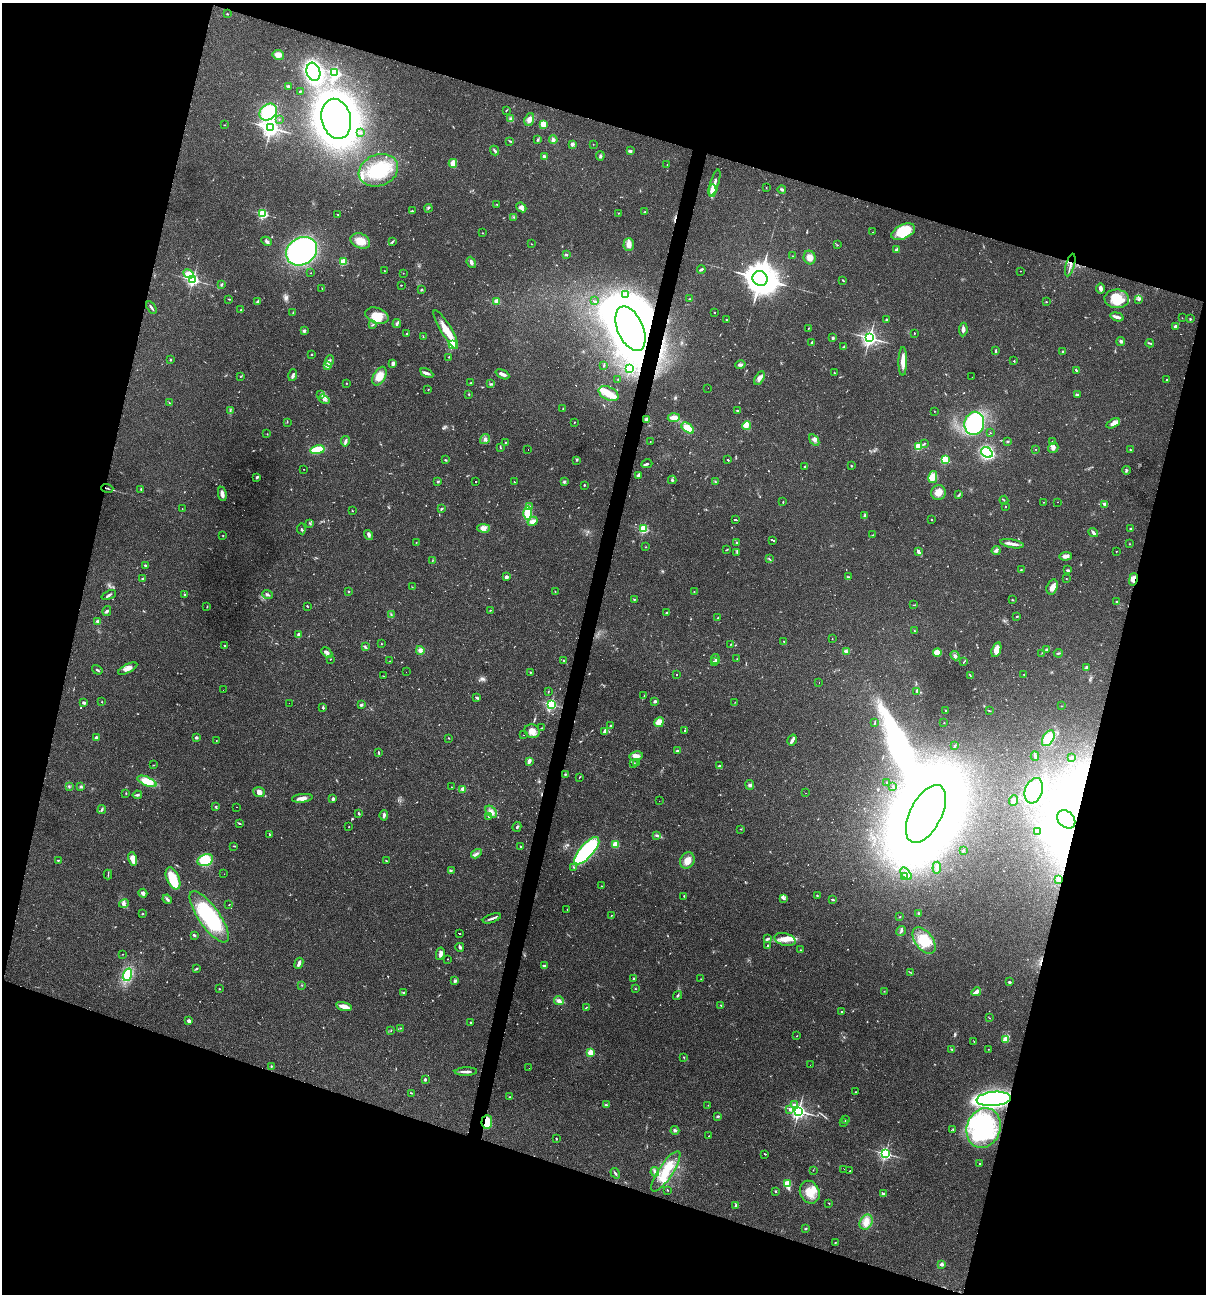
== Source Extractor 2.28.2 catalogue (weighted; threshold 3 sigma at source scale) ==
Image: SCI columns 249-5061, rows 1-5165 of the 5184 x 5165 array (HDU 1 of 3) = the unmasked area's bounding box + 8 px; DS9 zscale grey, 4 x 4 block average (1 PNG px = mean of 4 x 4 image px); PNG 1208 x 1296 px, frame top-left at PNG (2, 3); each listed source drawn as its Kron ellipse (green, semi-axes under 4 px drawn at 4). Shown black and unused: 35% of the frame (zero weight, under 2 of 3 exposures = <1% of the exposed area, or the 3 px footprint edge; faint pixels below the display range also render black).
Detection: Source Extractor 2.28.2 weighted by HDU 2 'WHT'. Background 0.0493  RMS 0.005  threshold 0.0227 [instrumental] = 3 sigma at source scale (4.5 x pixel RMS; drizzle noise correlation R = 1.50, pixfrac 1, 0.05/0.05 arcsec/px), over >= 5 px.
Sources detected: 729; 12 too faint to see at this stretch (4 x 4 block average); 14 inside a brighter object's white glare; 47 cosmic-ray / hot-pixel residue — neither listed nor drawn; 10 coinciding with a brighter row at this scale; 37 inside a brighter listed object's ellipse — not listed separately; of the other 609, all 500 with FLUX_AUTO >= 0.947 (the completeness limit of this list) listed and drawn (109 fainter detections not listed), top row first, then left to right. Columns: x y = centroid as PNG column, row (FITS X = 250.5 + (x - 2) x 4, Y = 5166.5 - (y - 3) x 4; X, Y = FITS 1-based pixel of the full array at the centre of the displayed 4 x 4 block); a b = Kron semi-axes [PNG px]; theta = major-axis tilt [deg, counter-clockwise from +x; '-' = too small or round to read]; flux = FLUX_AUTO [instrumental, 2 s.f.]
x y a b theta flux
227 14 2 2 - 2.3
278 55 6 5 - 23
313 72 9 6 -73 620
335 72 2 2 - 400
288 86 3 2 - 4.4
300 91 3 2 - 2.4
506 110 3 2 - 2.3
268 112 10 7 38 190
279 119 2 2 - 0.96
336 119 20 14 -77 2200
511 119 3 3 - 5.8
529 119 6 4 69 14
543 124 3 3 - 31
224 125 2 2 - 1.5
271 128 4 3 - 1200
360 133 2 2 - 1.2
537 140 4 2 - 3.9
553 140 4 3 - 8.2
510 141 4 2 - 3
572 144 2 2 - 41
593 144 2 2 - 1.1
494 151 5 2 - 5.4
630 151 3 2 - 7.8
544 156 3 2 - 8.5
600 156 5 2 - 4.5
453 163 4 3 - 33
667 165 2 2 - 1.2
378 170 20 15 21 150
715 183 13 3 73 16
766 188 2 2 - 1
712 190 6 4 86 25
782 190 4 3 - 5.1
497 204 3 2 - 2.2
521 207 5 4 - 17
428 208 4 2 - 2.6
412 211 3 2 - 3.2
645 212 3 2 - 3.9
618 213 2 2 - 1.2
263 214 2 2 - 420
338 215 3 2 - 1.6
514 217 2 2 - 1.7
873 232 2 2 - 1.2
903 232 13 7 25 87
482 233 2 2 - 1.1
267 241 5 3 - 6.5
360 241 10 7 -22 37
392 242 3 2 - 2.6
531 244 2 2 - 1
629 244 6 5 - 19
837 245 2 2 - 1.7
897 250 2 2 - 46
302 251 16 13 33 540
566 254 3 2 - 3
792 256 2 2 - 1.4
810 257 7 6 - 19
343 262 2 2 - 190
471 262 6 3 -69 8.4
1070 265 11 2 74 9.3
701 269 4 2 - 5.4
384 271 2 2 - 1
1020 271 2 2 - 1.6
311 273 2 2 - 1.3
403 273 2 2 - 0.97
188 274 5 3 - 37
760 278 8 7 - 5500
193 280 2 2 - 670
843 280 2 2 - 2.6
221 284 4 2 - 2.8
401 285 2 2 - 1.8
322 288 2 2 - 1.2
1101 288 5 2 - 12
421 289 3 2 - 2.5
626 294 2 2 - 2.1
229 299 3 2 - 2
690 299 3 2 - 2.7
1117 299 12 9 -3 75
1139 299 4 3 - 5.9
258 301 3 2 - 6.3
497 301 2 2 - 120
594 301 3 2 - 78
1046 302 3 2 - 1.6
151 308 7 2 -56 6.9
241 310 3 2 - 3.2
714 312 2 2 - 2.2
293 313 3 2 - 2.6
377 316 12 7 -19 42
1117 317 7 2 -16 20
1182 318 2 2 - 1
1190 319 2 2 - 2.9
726 320 2 2 - 1.3
886 320 3 2 - 2.8
397 324 4 3 - 5.2
372 325 3 2 - 2.4
1175 327 3 3 - 9.7
630 329 23 13 -66 3300
808 329 3 2 - 1.7
446 330 22 5 -59 56
963 330 7 3 83 10
304 331 2 2 - 27
914 333 2 2 - 1.8
407 334 2 2 - 2.7
423 336 2 2 - 1.4
833 338 3 2 - 4.3
870 338 3 3 - 1100
1121 341 4 3 - 6.7
812 342 2 2 - 3.1
1150 343 4 2 - 3.3
452 344 2 2 - 260
844 347 4 2 - 4.6
996 350 4 2 - 2.7
1063 352 2 2 - 3.5
311 354 2 2 - 1.2
448 357 2 2 - 1.2
170 360 3 2 - 3.2
330 361 5 2 - 5.3
903 361 14 3 90 30
1014 361 2 2 - 2.2
393 364 4 2 - 9.5
327 365 2 2 - 55
740 365 5 3 - 6.2
604 366 2 2 - 1.9
630 368 2 2 - 280
1076 370 3 2 - 3.3
427 373 7 3 -28 7.4
834 373 3 2 - 1.9
502 374 7 3 -25 12
293 375 6 3 73 8.1
379 376 10 6 62 40
240 377 2 2 - 1.2
972 377 2 2 - 4.7
759 378 7 4 60 13
618 379 2 2 - 1.5
1167 380 2 2 - 4.3
346 383 2 2 - 1.4
470 383 3 2 - 2.2
491 384 4 2 - 4.1
708 388 2 2 - 1.3
428 389 2 2 - 1.7
609 393 11 6 -26 41
321 394 3 3 - 3.9
469 394 2 2 - 2.6
1077 395 3 3 - 6.2
324 399 6 2 -34 6.5
169 403 3 2 - 2.1
563 409 2 2 - 1.2
737 410 3 2 - 2
230 411 4 2 - 2.6
934 411 2 2 - 0.96
674 418 6 3 4 21
647 419 3 2 - 12
287 422 2 2 - 1.1
574 422 2 2 - 1
974 423 12 10 79 390
1113 423 7 4 29 15
747 426 4 4 - 12
688 428 7 4 -38 40
990 433 2 2 - 0.97
267 434 2 2 - 1.5
485 439 5 4 - 8.7
814 440 6 2 -56 6.7
345 441 5 3 - 7.4
650 441 2 2 - 1.1
1007 441 2 2 - 2.4
505 442 2 2 - 1.6
1052 442 2 2 - 1.8
924 444 3 2 - 2.9
918 446 2 2 - 240
500 447 3 2 - 2.2
1053 448 5 5 - 12
1036 449 2 2 - 1.1
317 450 7 3 11 130
528 450 2 2 - 14
1131 450 3 2 - 3.4
987 452 6 5 - 290
727 459 2 2 - 51
445 460 3 2 - 2.7
576 460 2 2 - 2.3
945 460 2 2 - 170
647 464 5 2 - 5
805 466 2 2 - 2
851 466 2 2 - 2.9
304 469 2 2 - 1.6
1126 470 4 2 - 3.5
638 475 4 3 - 4.9
257 477 3 2 - 6
933 477 6 4 78 32
672 480 4 2 - 3.8
438 482 2 2 - 15
475 482 2 2 - 48
514 482 2 2 - 1.9
564 482 4 2 - 3.1
715 482 2 2 - 1.5
584 485 2 2 - 7.4
107 488 6 2 -16 3.8
141 489 3 2 - 1.8
938 492 7 7 - 26
222 494 7 2 -81 20
959 495 4 2 - 3.8
1004 500 4 2 - 1.8
783 502 2 2 - 1.9
1043 502 2 2 - 1.3
1058 502 2 2 - 1.6
1104 504 4 3 - 6.1
1006 506 2 2 - 1.3
529 507 3 2 - 5.2
182 509 2 2 - 3.2
442 509 3 2 - 3.7
352 511 2 2 - 1.1
528 513 6 2 -89 170
865 516 4 3 - 6.1
735 519 4 2 - 160
932 520 3 2 - 1.6
533 521 5 3 - 16
310 523 3 2 - 2.1
484 528 6 4 -2 12
1131 528 2 2 - 3
301 529 5 2 - 2.8
643 529 2 2 - 330
1093 533 5 3 - 6.6
369 535 5 3 - 5.8
873 535 3 2 - 2.2
223 536 3 2 - 1.7
773 540 3 2 - 130
416 542 2 2 - 1.3
736 542 3 2 - 1.8
1012 544 12 2 -10 19
1129 544 2 2 - 1.4
646 547 3 2 - 1.6
726 550 2 2 - 1.4
996 550 4 3 - 6.7
918 551 4 2 - 9.5
1116 551 2 2 - 1.4
737 552 4 2 - 3
1065 556 6 4 2 12
769 559 3 2 - 1.7
432 560 2 2 - 1.2
145 565 3 2 - 2.8
1021 570 2 2 - 1.5
1068 570 4 2 - 3.4
506 577 2 2 - 45
848 577 3 2 - 2.5
142 579 2 2 - 2.9
1066 579 2 2 - 0.98
1133 579 6 4 77 18
412 587 2 2 - 1.1
1052 587 8 5 73 19
348 592 2 2 - 1.7
555 592 2 2 - 1.5
694 592 2 2 - 1.1
267 594 5 2 - 6.4
109 595 8 2 24 5.2
184 595 4 2 - 3.7
634 599 2 2 - 2.3
1012 600 3 2 - 1.9
1116 602 2 2 - 2.4
913 605 2 2 - 1.2
207 606 2 2 - 2.4
307 606 2 2 - 2.4
491 610 2 2 - 1.1
107 611 5 2 - 4.7
666 613 3 2 - 3.6
391 614 3 2 - 1.8
1017 616 2 2 - 2.9
717 618 2 2 - 1.5
98 622 2 2 - 45
914 631 2 2 - 1.4
298 634 3 2 - 5.1
832 639 2 2 - 0.97
784 642 3 2 - 1.8
381 644 2 2 - 1.2
224 645 2 2 - 2
730 645 2 2 - 1.3
365 647 3 2 - 3.8
1047 649 4 2 - 2.7
420 650 4 4 - 9.8
996 650 8 4 72 25
846 651 2 2 - 1.6
327 652 6 3 -44 8.3
937 653 4 3 - 37
1042 653 2 2 - 1.5
1058 653 4 2 - 3.6
955 656 5 3 - 6.7
330 659 2 2 - 1.4
715 659 5 2 - 5.8
737 659 2 2 - 1.5
564 660 2 2 - 2.2
390 661 2 2 - 1.2
714 662 2 2 - 12
964 662 4 2 - 2.3
1086 667 2 2 - 7.3
128 669 10 4 26 20
97 670 5 2 - 4.3
406 672 2 2 - 5.5
530 672 3 2 - 1.6
676 675 2 2 - 1.4
1024 675 2 2 - 1.1
383 676 2 2 - 1.2
970 676 3 2 - 2.5
819 683 2 2 - 4
223 690 2 2 - 2.8
917 691 3 2 - 4.5
548 692 2 2 - 1.4
644 696 2 2 - 1.6
477 698 3 2 - 7.1
655 701 3 2 - 6.6
102 702 3 2 - 1.3
735 702 2 2 - 1
84 703 3 2 - 7.4
289 703 2 2 - 1
551 704 2 2 - 480
361 705 3 3 - 4.4
1062 706 2 2 - 1.3
323 708 3 2 - 4.3
945 710 2 2 - 1.7
989 711 4 2 - 1.8
659 722 5 4 - 36
875 723 3 2 - 2
944 723 2 2 - 1.4
610 726 3 2 - 2.6
542 728 2 2 - 1.5
685 730 2 2 - 160
532 731 8 7 - 22
604 731 3 3 - 8.9
523 735 2 2 - 1.8
96 738 3 2 - 10
196 738 2 2 - 21
449 738 2 2 - 1.4
1048 738 8 5 60 52
792 740 6 3 59 7.7
216 741 2 2 - 1.1
955 746 2 2 - 2.5
677 751 3 2 - 3.2
378 752 3 2 - 3.5
636 756 7 4 11 18
1035 756 5 2 - 4.5
1071 757 3 2 - 4.7
529 761 4 2 - 13
633 763 2 2 - 1.3
637 763 2 2 - 1.1
153 765 3 2 - 1.4
720 766 2 2 - 1.9
565 774 2 2 - 2.2
579 777 2 2 - 1
147 781 10 4 -24 77
887 782 2 2 - 1.9
750 785 5 3 - 5
69 786 4 2 - 2.9
893 786 2 2 - 1.2
81 787 3 3 - 3.9
451 787 2 2 - 1.1
463 789 2 2 - 78
1034 791 13 8 71 110
259 792 5 5 - 16
126 793 2 2 - 2.2
806 793 2 2 - 2.6
137 795 4 2 - 5.3
302 798 10 3 6 18
333 799 3 2 - 6.2
1013 800 5 3 - 16
659 801 2 2 - 1.6
216 806 3 2 - 2
237 807 2 2 - 3.3
102 809 4 2 - 5
491 812 7 4 -50 14
359 813 2 2 - 5.6
926 814 31 15 63 6900
384 815 5 2 - 8.5
488 816 2 2 - 1.3
1066 819 10 8 -45 85
239 823 3 2 - 3.1
349 827 2 2 - 1.4
517 827 5 2 - 4
741 829 2 2 - 1.4
1037 832 2 2 - 2
270 835 2 2 - 1.9
656 835 2 2 - 3.9
615 844 2 2 - 160
234 846 3 2 - 1.7
520 847 2 2 - 3.1
963 850 2 2 - 4
587 851 17 7 48 450
476 854 6 3 32 8.1
133 859 7 3 -78 36
58 860 2 2 - 1.7
205 860 8 5 21 80
386 861 3 2 - 1.9
687 861 8 7 - 26
574 867 3 2 - 2.5
937 868 6 2 83 8.1
451 870 2 2 - 1.9
224 874 2 2 - 2.2
906 874 7 3 -51 7
108 875 5 2 - 2.4
905 876 3 2 - 3.7
173 878 12 6 -67 88
1059 880 3 2 - 3.9
601 886 2 2 - 1.5
143 893 4 3 - 11
684 896 2 2 - 1.2
817 896 2 2 - 2.3
167 899 5 3 - 6.3
783 899 4 2 - 3
832 900 3 2 - 3.1
124 903 5 4 - 7.7
229 904 2 2 - 1.3
567 909 2 2 - 0.97
919 913 3 2 - 3.4
142 914 2 2 - 3
611 915 2 2 - 3.1
209 917 30 10 -55 260
900 917 2 2 - 1.5
492 918 9 2 19 8.9
901 931 5 2 - 4.7
459 933 2 2 - 75
194 935 2 2 - 5.9
767 939 4 2 - 6.7
785 939 11 6 -15 29
924 940 15 8 -53 69
768 945 2 2 - 3
460 947 4 2 - 5.5
800 950 2 2 - 1.3
123 954 2 2 - 1.4
440 954 6 4 78 14
447 959 2 2 - 1.1
299 963 6 2 68 13
544 966 4 3 - 6
196 969 4 2 - 3
910 972 3 2 - 1.8
127 975 6 4 70 73
634 979 2 2 - 4.4
701 979 2 2 - 1
455 981 4 3 - 5.7
1010 982 3 2 - 3.4
302 985 2 2 - 0.95
219 989 2 2 - 1.5
635 989 2 2 - 1.6
884 991 2 2 - 1.1
403 992 3 2 - 2.5
976 992 5 2 - 22
677 995 5 2 - 3.7
559 1001 5 4 - 10
721 1005 3 2 - 2.9
344 1006 8 3 -13 28
586 1008 4 2 - 2
842 1011 2 2 - 2.2
990 1018 2 2 - 1.2
189 1021 3 2 - 12
470 1022 2 2 - 2.3
400 1028 2 2 - 1.5
391 1030 2 2 - 1.3
797 1036 2 2 - 1.1
1006 1039 2 2 - 98
974 1041 2 2 - 1.2
952 1049 3 2 - 2.2
988 1049 2 2 - 1.4
590 1052 2 2 - 130
683 1057 3 2 - 1.9
810 1065 2 2 - 1.5
271 1066 2 2 - 2.2
529 1068 2 2 - 0.97
466 1072 11 2 2 11
425 1079 2 2 - 5.1
855 1092 2 2 - 1.4
411 1093 2 2 - 1.5
510 1097 2 2 - 1.6
994 1099 17 7 5 740
606 1105 3 2 - 3
708 1105 2 2 - 1.4
794 1105 3 3 - 7.3
790 1109 4 2 - 8.1
798 1111 3 3 - 910
718 1116 3 2 - 4.9
846 1120 2 2 - 2.2
487 1122 7 5 85 55
844 1122 3 2 - 1.3
984 1128 20 16 70 290
953 1129 2 2 - 1.7
675 1130 4 2 - 6.9
708 1136 2 2 - 2.4
556 1139 2 2 - 2
765 1154 2 2 - 55
885 1154 2 2 - 650
980 1164 2 2 - 1.6
844 1169 2 2 - 1.7
813 1170 2 2 - 1.2
666 1171 24 7 56 74
850 1171 2 2 - 120
655 1172 5 2 - 6.5
615 1173 6 2 -56 4.9
788 1183 3 2 - 130
667 1190 2 2 - 1.6
775 1191 2 2 - 2.5
810 1192 12 9 -65 44
884 1194 3 2 - 8.1
829 1203 2 2 - 1.5
736 1205 3 2 - 4.4
866 1222 8 6 61 22
806 1228 3 2 - 2
835 1243 2 2 - 1.3
942 1264 2 2 - 39
Overlapping masked pixels (flux is a lower limit): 7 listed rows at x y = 1070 265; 630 329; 107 488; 1133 579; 1066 819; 994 1099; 487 1122
Diffuse or blended objects may show on this block-average render without a row.